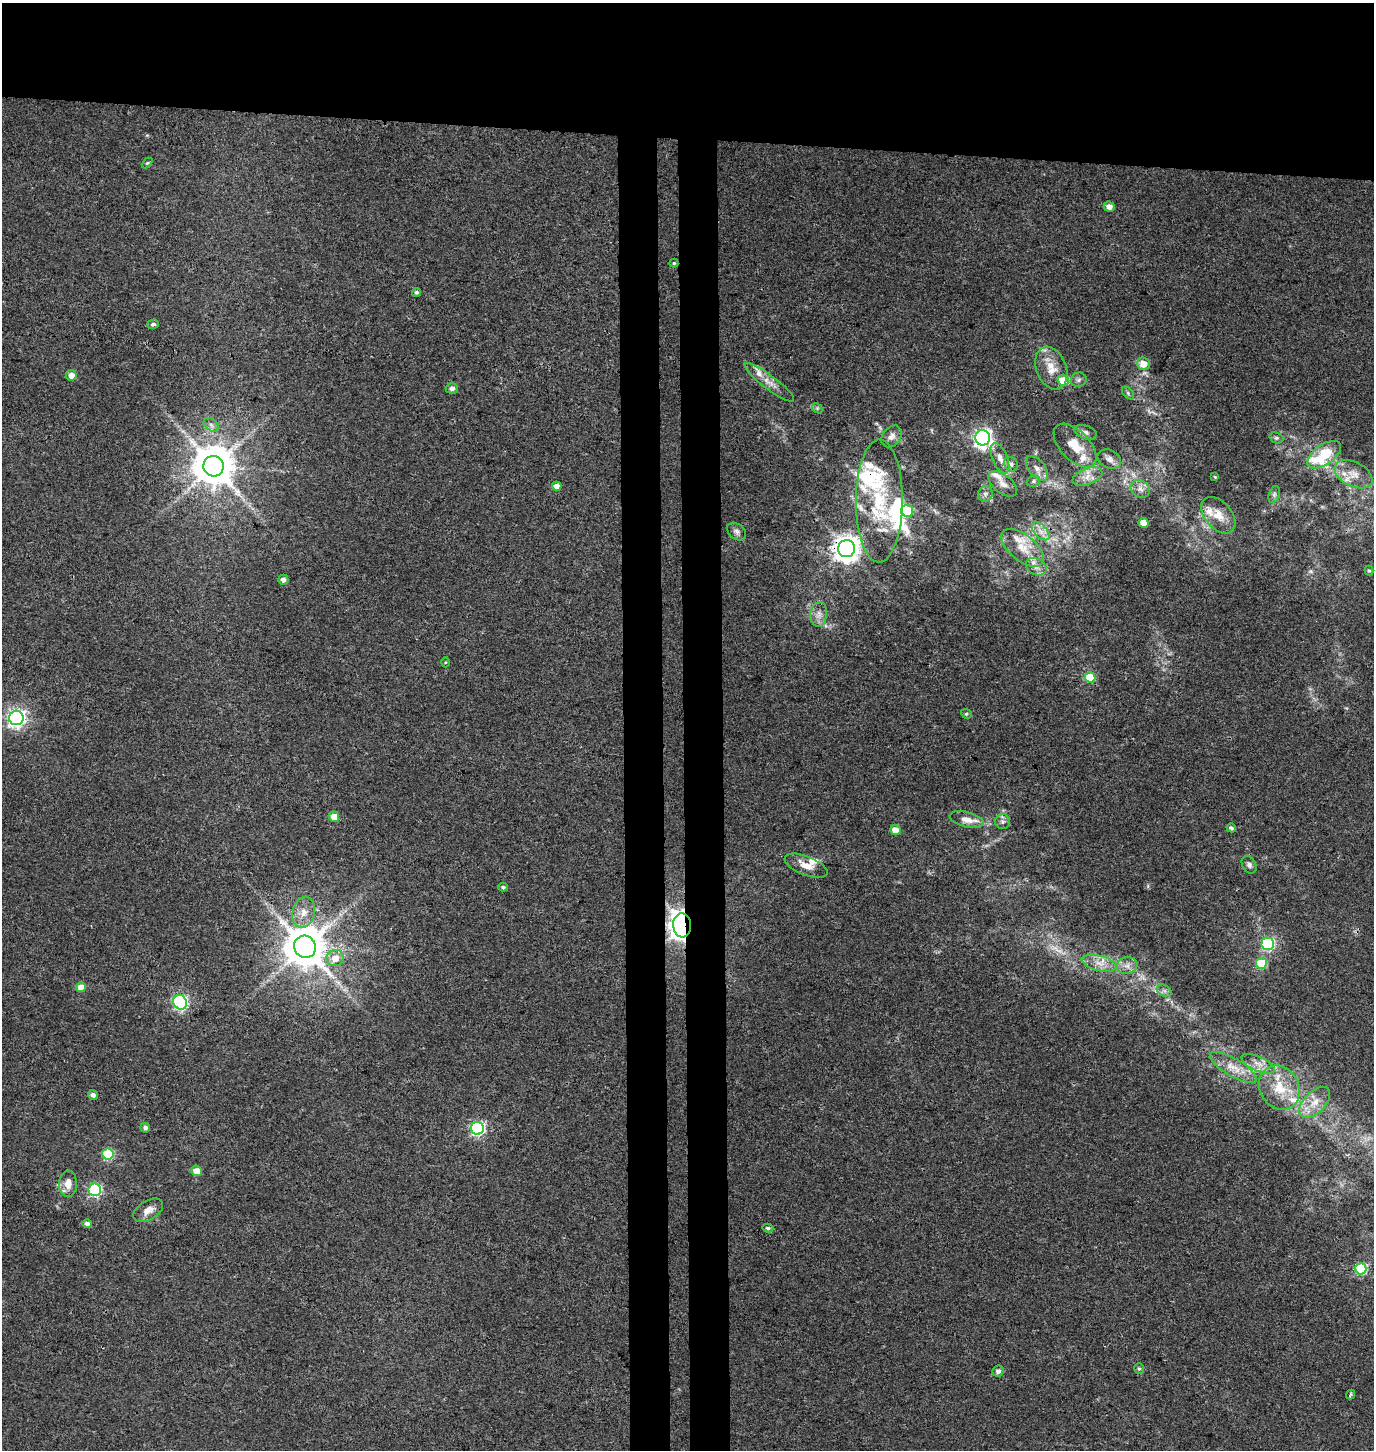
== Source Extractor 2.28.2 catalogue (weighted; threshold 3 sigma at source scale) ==
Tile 2 of 3 x 3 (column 2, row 1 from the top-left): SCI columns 1644-3015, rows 2908-4355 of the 4656 x 4358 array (HDU 1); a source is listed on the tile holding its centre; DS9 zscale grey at full resolution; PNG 1376 x 1452 px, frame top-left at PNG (2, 3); each listed source drawn as its Kron ellipse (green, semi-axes under 4 px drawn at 4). Shown black and unused: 15% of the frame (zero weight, under 3 of 4 exposures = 5% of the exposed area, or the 3 px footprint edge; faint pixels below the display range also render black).
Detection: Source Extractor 2.28.2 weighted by HDU 2 'WHT'; one run over the whole footprint, this tile lists its part. Background 0.0326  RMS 0.0041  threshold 0.0183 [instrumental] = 3 sigma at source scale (4.5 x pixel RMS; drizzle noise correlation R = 1.50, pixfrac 1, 0.0396/0.0396 arcsec/px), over >= 5 px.
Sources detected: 102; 1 too faint to see at this stretch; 1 inside a brighter object's white glare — neither listed nor drawn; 12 inside a brighter listed object's ellipse — not listed separately; the other 88 listed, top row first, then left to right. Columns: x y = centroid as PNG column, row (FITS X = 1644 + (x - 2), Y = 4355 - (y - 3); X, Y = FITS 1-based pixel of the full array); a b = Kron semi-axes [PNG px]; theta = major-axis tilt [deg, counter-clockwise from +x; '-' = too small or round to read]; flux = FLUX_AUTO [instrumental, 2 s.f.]
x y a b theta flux
147 163 6 4 43 0.49
1109 207 5 5 - 2.4
674 263 4 4 - 0.45
416 292 4 4 - 0.91
153 324 6 4 17 1
1143 364 6 6 - 4.6
1051 368 22 15 -68 7.6
71 375 5 5 - 3
1079 380 8 7 - 1.2
1063 381 5 5 - 16
769 382 30 7 -37 4.4
452 388 6 5 - 1.7
1128 393 7 4 -47 0.85
817 408 6 4 -46 0.55
211 425 8 5 -37 1.4
1085 432 12 6 -19 1.5
892 436 12 8 52 2.2
983 438 7 7 - 150
1276 438 7 5 -20 0.88
1075 446 27 14 -46 9.1
1324 455 19 10 35 21
1000 458 16 7 -67 3.1
1109 459 12 9 -26 2.2
1011 464 8 6 -56 1.3
214 466 10 10 - 1300
1037 468 15 8 -52 2.6
1353 474 20 12 -26 5.9
1087 476 16 8 20 3.6
1215 477 3 3 - 0.41
1033 481 7 5 22 0.79
1003 484 17 9 -37 3.1
557 486 4 4 - 2.8
1140 489 10 8 -34 2.4
985 494 8 7 - 1.4
1274 494 9 5 70 0.95
879 501 61 23 90 31
907 511 6 6 - 19
1218 515 21 13 -49 6.5
1143 523 5 5 - 6.5
1041 531 11 6 -46 2.6
737 532 11 7 -39 1.5
1023 548 25 13 -40 8.4
846 549 8 8 - 460
1036 567 11 8 -28 2.5
1369 571 5 4 - 0.54
283 580 5 5 - 1.7
819 614 12 8 85 2.9
445 662 5 3 - 0.42
1090 677 5 5 - 12
966 714 5 4 - 0.59
16 718 7 7 - 150
334 817 5 5 - 5.2
967 819 17 7 -14 3.9
1003 822 7 7 - 1.2
1231 828 5 4 - 0.95
895 830 5 5 - 4
1249 865 9 6 -59 1.4
806 866 23 9 -22 4.7
503 887 4 4 - 0.71
304 912 16 11 76 4.9
682 925 12 9 -85 530
1268 944 6 6 - 55
305 947 11 10 - 1500
335 958 8 8 - 4.8
1099 963 18 7 -14 4.4
1261 963 5 5 - 16
1127 965 10 8 8 2.5
81 987 5 5 - 4.8
1164 991 8 5 -30 1.2
180 1002 7 6 - 79
1258 1064 18 7 -23 3.8
1233 1067 26 9 -30 6.5
1279 1088 23 19 -61 13
93 1095 5 4 - 1.4
1315 1102 19 10 45 6
145 1128 5 4 - 1.2
477 1128 6 6 - 73
108 1154 5 5 - 26
197 1171 5 5 - 4.4
68 1184 13 9 87 4.1
95 1190 6 6 - 46
148 1210 16 9 31 3.4
87 1224 5 4 - 1.4
768 1228 5 4 - 0.74
1361 1269 5 5 - 32
1139 1369 5 4 - 0.65
998 1371 6 5 - 1.4
1350 1394 5 3 - 0.61
Overlapping masked pixels (flux is a lower limit): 2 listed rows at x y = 846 549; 682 925